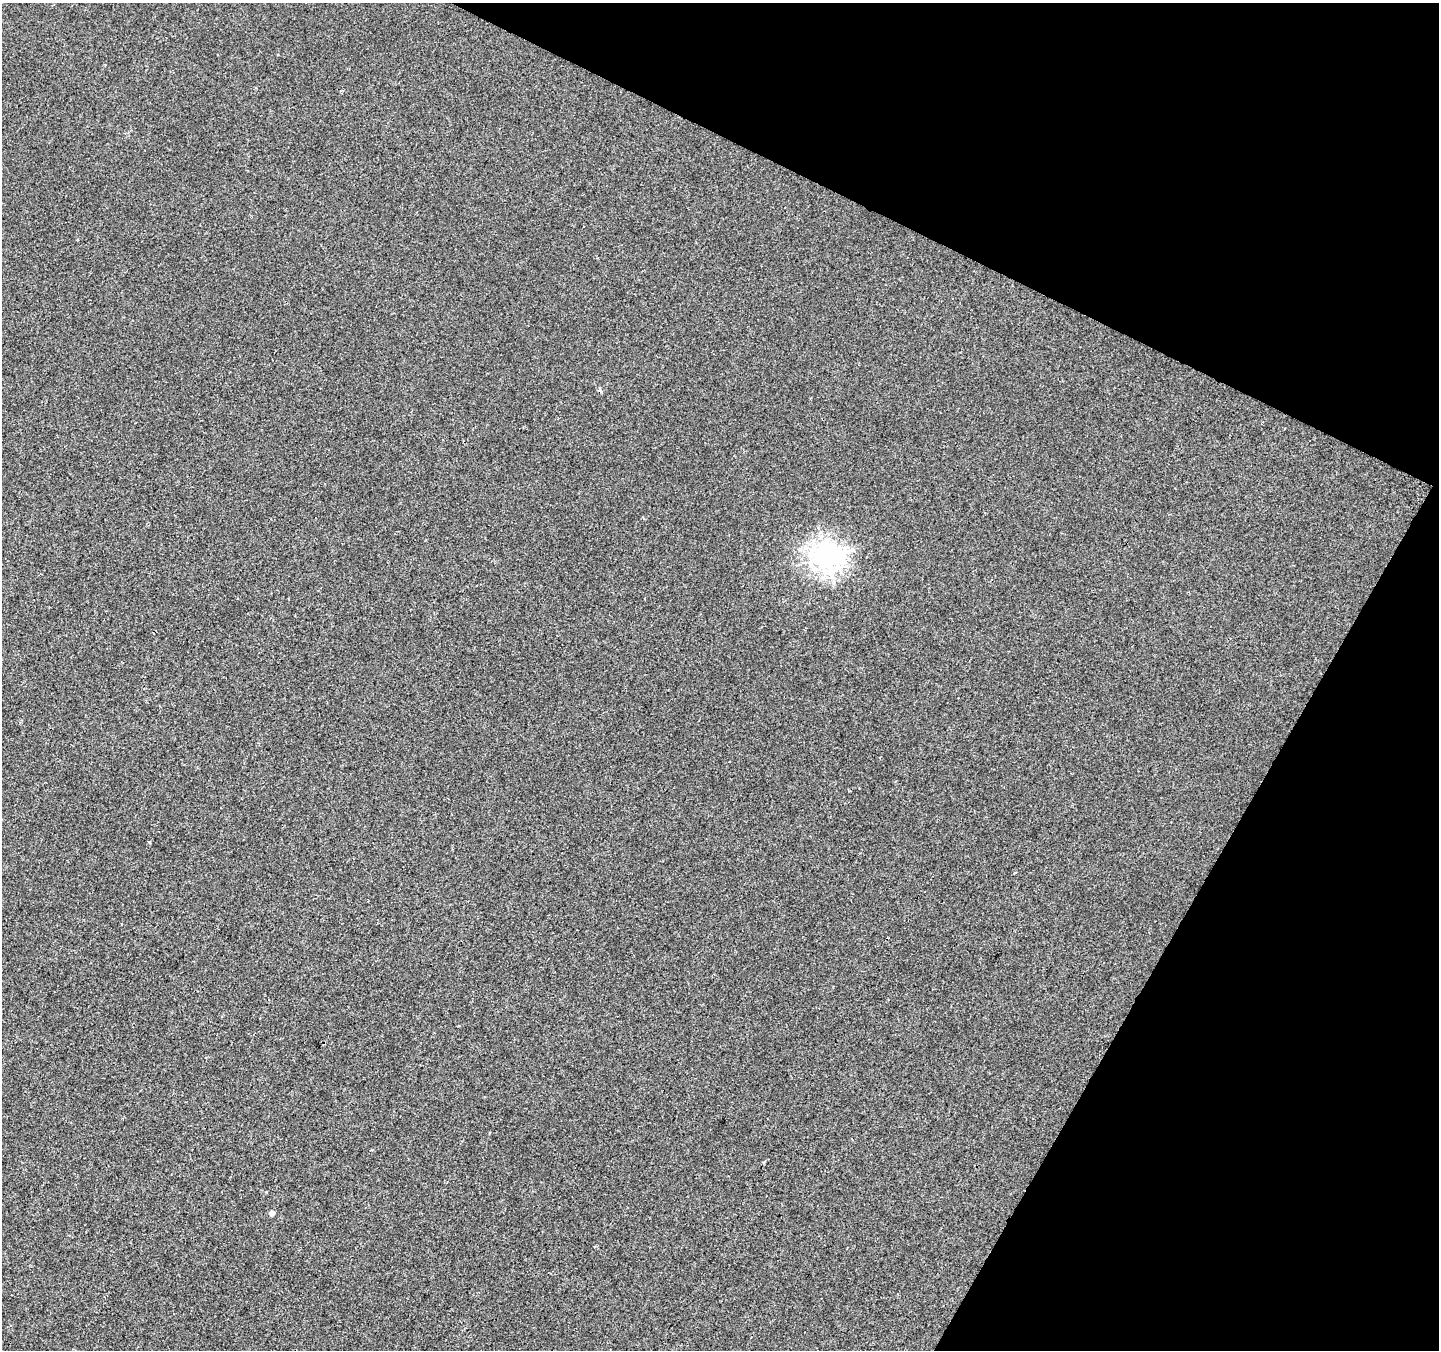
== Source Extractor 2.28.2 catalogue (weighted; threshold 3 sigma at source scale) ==
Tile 8 of 4 x 4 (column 4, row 2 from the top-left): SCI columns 4316-5752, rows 2959-4306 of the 5752 x 5851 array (HDU 1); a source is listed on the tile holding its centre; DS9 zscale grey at full resolution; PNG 1441 x 1352 px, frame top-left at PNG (2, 3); no overlay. Shown black and unused: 24% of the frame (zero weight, under 2 of 3 exposures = <1% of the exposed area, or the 3 px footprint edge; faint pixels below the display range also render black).
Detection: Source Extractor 2.28.2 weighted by HDU 2 'WHT'; one run over the whole footprint, this tile lists its part. Background -3.62e-04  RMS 0.0045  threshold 0.0203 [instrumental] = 3 sigma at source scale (4.5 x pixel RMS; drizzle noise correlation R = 1.50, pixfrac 1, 0.0396/0.0396 arcsec/px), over >= 5 px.
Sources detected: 4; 1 cosmic-ray / hot-pixel residue — not listed; the other 3 listed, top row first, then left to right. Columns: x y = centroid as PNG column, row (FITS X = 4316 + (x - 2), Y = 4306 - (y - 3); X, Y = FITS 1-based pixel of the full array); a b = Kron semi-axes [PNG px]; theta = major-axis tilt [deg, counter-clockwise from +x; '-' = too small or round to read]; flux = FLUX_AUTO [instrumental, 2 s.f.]
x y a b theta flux
826 557 10 9 - 330
150 842 5 3 - 0.41
272 1213 5 4 - 1.9